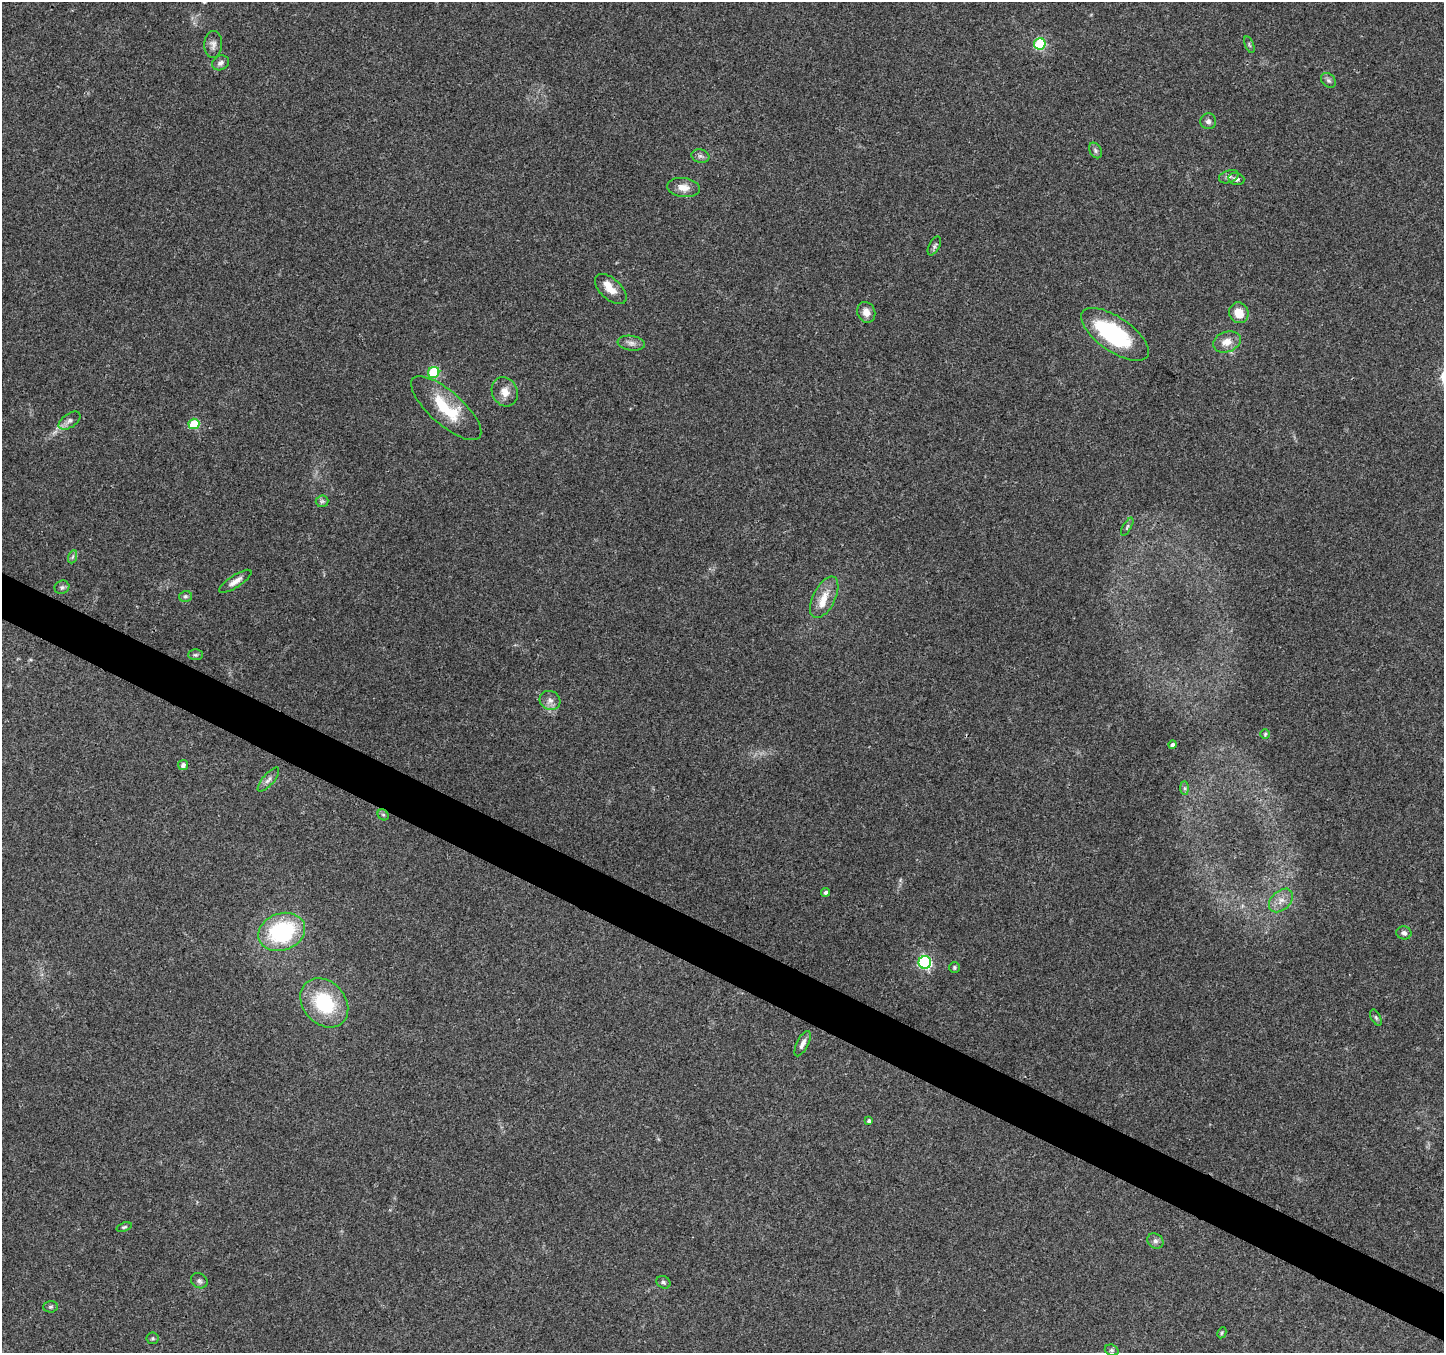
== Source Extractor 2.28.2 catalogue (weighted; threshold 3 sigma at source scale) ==
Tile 6 of 4 x 4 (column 2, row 2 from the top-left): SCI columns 1443-2884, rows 2902-4252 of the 5776 x 5870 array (HDU 1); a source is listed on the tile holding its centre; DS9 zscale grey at full resolution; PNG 1446 x 1355 px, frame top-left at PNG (2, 2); each listed source drawn as its Kron ellipse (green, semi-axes under 4 px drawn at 4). Shown black and unused: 3% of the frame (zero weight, under 3 of 4 exposures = <1% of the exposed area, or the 3 px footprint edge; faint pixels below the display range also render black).
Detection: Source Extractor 2.28.2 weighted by HDU 2 'WHT'; one run over the whole footprint, this tile lists its part. Background 0.0518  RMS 0.0036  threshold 0.0162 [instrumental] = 3 sigma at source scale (4.5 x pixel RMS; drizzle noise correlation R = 1.50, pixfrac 1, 0.0396/0.0396 arcsec/px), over >= 5 px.
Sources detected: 59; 1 inside a brighter object's white glare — neither listed nor drawn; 2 inside a brighter listed object's ellipse — not listed separately; the other 56 listed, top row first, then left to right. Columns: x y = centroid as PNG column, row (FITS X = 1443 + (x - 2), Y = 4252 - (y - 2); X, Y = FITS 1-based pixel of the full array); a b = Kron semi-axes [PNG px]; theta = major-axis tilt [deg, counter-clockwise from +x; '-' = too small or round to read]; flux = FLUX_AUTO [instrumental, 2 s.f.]
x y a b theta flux
213 44 13 9 87 2
1040 44 6 5 - 31
1249 45 9 3 -69 0.5
220 63 9 7 28 1.4
1328 80 8 6 -44 0.99
1208 121 8 8 - 1.3
1095 150 8 5 -61 0.89
700 156 9 6 -14 1.2
1229 177 10 6 19 1.2
1236 179 8 6 -15 1.2
683 188 16 9 -7 3.6
934 246 10 5 61 0.87
611 289 19 10 -42 4.2
866 312 10 9 - 2.8
1239 313 10 9 - 5.3
1115 334 39 17 -34 36
1227 342 14 10 19 3.8
631 343 14 7 -8 1.9
434 372 6 5 - 25
505 392 15 12 -63 3.6
446 408 44 16 -42 16
69 421 12 7 35 1.7
194 424 5 5 - 15
322 501 6 6 - 0.77
1127 527 10 3 61 0.63
72 557 7 4 70 0.69
235 581 19 6 33 2.4
62 587 7 6 - 0.88
185 596 6 5 - 0.63
824 597 22 11 63 5.6
195 655 7 5 -1 0.7
550 700 10 9 - 2
1265 734 5 5 - 0.49
1173 745 4 4 - 1.2
183 765 5 5 - 1.3
268 780 15 5 49 1.5
1185 788 7 4 -90 0.69
383 815 6 5 - 0.59
826 892 4 4 - 0.83
1281 900 14 9 43 3.4
282 932 24 18 21 38
1404 933 7 6 - 1.2
925 962 6 6 - 59
954 968 5 5 - 0.56
324 1003 27 21 -48 24
1376 1018 9 4 -63 0.7
803 1044 14 5 64 1.9
869 1121 4 4 - 0.8
124 1227 8 4 18 0.57
1155 1241 8 7 - 1.2
199 1281 9 7 -33 1.1
663 1282 7 5 -32 0.8
51 1307 7 5 2 0.71
1222 1333 6 4 62 0.46
152 1338 6 6 - 0.59
1112 1350 7 5 -20 0.63